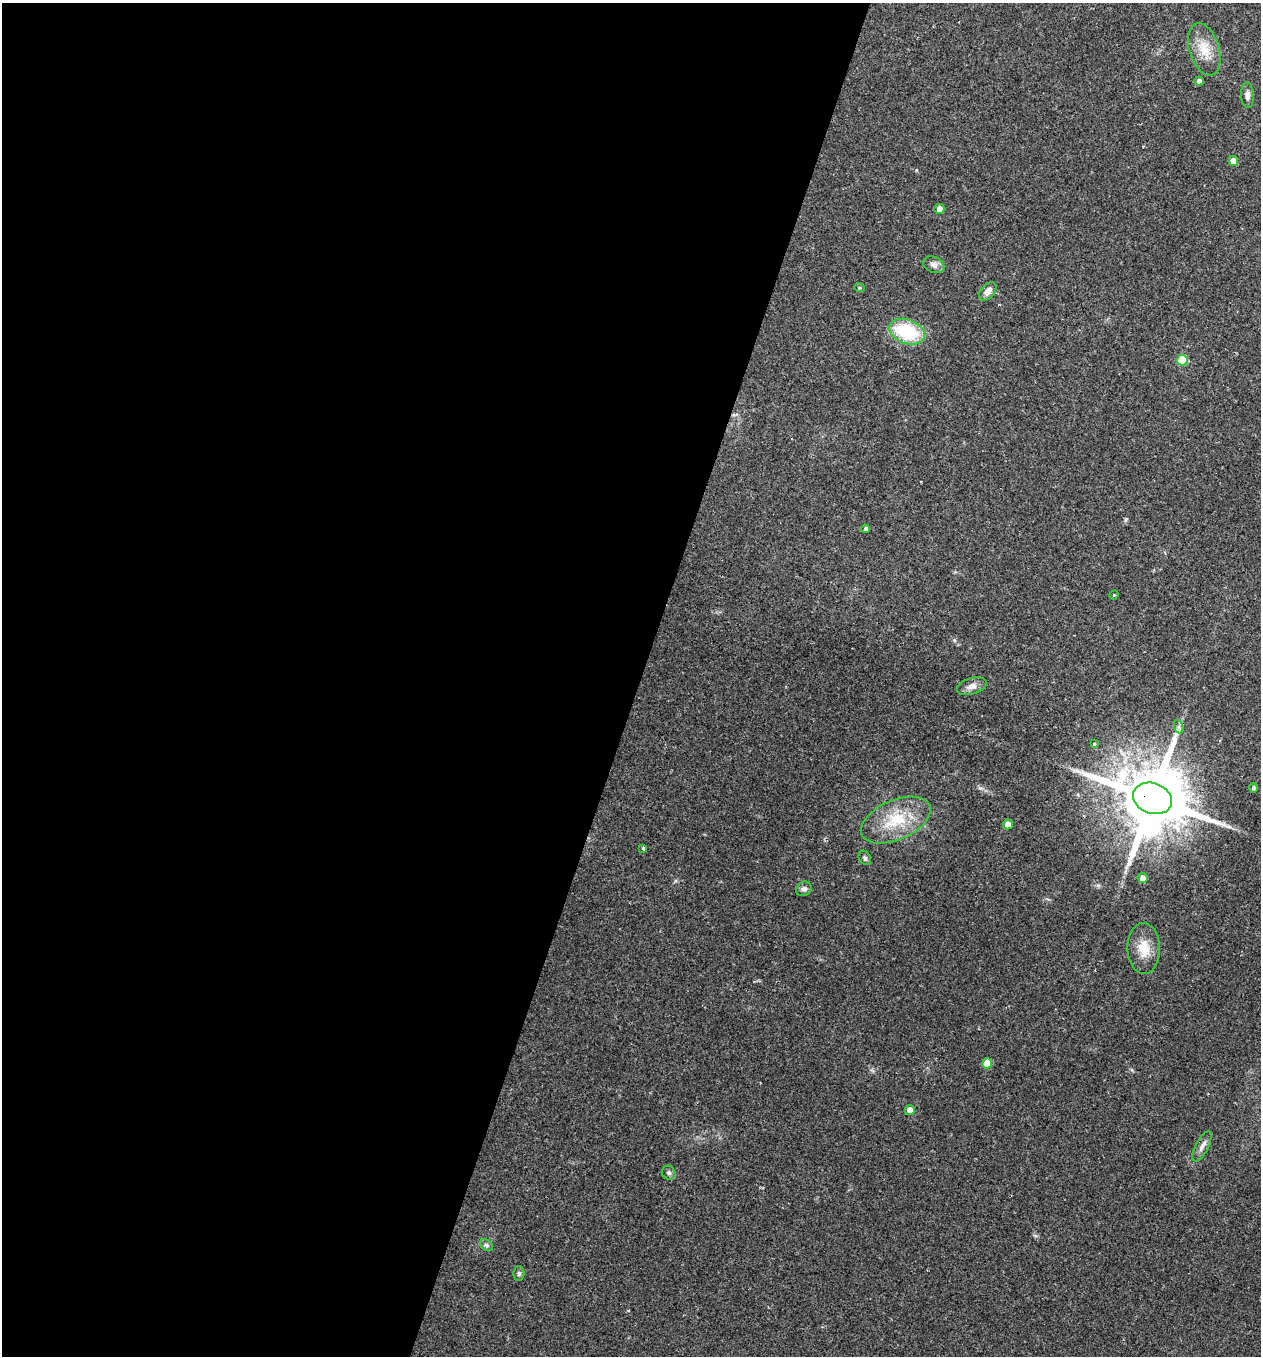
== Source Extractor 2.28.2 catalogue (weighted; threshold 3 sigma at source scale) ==
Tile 5 of 4 x 4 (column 1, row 2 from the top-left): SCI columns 166-1424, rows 2751-4104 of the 5479 x 5487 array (HDU 1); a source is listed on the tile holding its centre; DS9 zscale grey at full resolution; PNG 1263 x 1358 px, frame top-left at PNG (2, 3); each listed source drawn as its Kron ellipse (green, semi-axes under 4 px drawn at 4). Shown black and unused: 51% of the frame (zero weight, under 2 of 3 exposures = <1% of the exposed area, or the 3 px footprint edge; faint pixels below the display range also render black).
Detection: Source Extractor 2.28.2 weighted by HDU 2 'WHT'; one run over the whole footprint, this tile lists its part. Background 0.0386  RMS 0.0053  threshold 0.0238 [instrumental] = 3 sigma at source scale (4.5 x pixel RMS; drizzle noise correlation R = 1.50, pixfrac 1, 0.05/0.05 arcsec/px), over >= 5 px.
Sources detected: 31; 1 inside a brighter object's white glare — neither listed nor drawn; the other 30 listed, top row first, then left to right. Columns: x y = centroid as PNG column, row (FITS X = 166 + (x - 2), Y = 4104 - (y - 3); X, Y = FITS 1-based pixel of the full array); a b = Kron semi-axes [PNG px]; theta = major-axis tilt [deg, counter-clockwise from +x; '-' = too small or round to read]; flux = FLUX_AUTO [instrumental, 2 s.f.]
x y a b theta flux
1204 49 27 15 -73 12
1199 81 4 4 - 2.4
1247 95 13 6 -87 2.4
1233 161 5 5 - 3.9
939 209 5 5 - 3.1
934 265 11 7 -24 2.9
859 288 5 4 - 0.74
988 291 11 6 50 3.6
907 332 18 12 -21 34
1182 360 5 5 - 21
866 529 4 4 - 1.9
1114 595 5 4 - 0.6
972 686 15 8 17 3.3
1179 727 7 4 -72 1.1
1094 744 3 3 - 1.5
1254 788 4 4 - 1.3
1153 798 20 15 -20 5900
896 820 37 19 24 23
1008 824 5 5 - 3.8
643 848 3 3 - 0.97
865 858 8 5 -61 1.1
1142 878 5 5 - 3.1
804 889 8 7 - 1.8
1144 948 25 16 -89 11
987 1063 5 5 - 9.6
910 1110 5 5 - 3.2
1202 1146 16 6 63 2.8
669 1173 7 6 - 1.4
487 1245 7 5 -40 1.1
519 1273 7 5 89 1.2
Overlapping masked pixels (flux is a lower limit): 1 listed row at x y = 1153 798